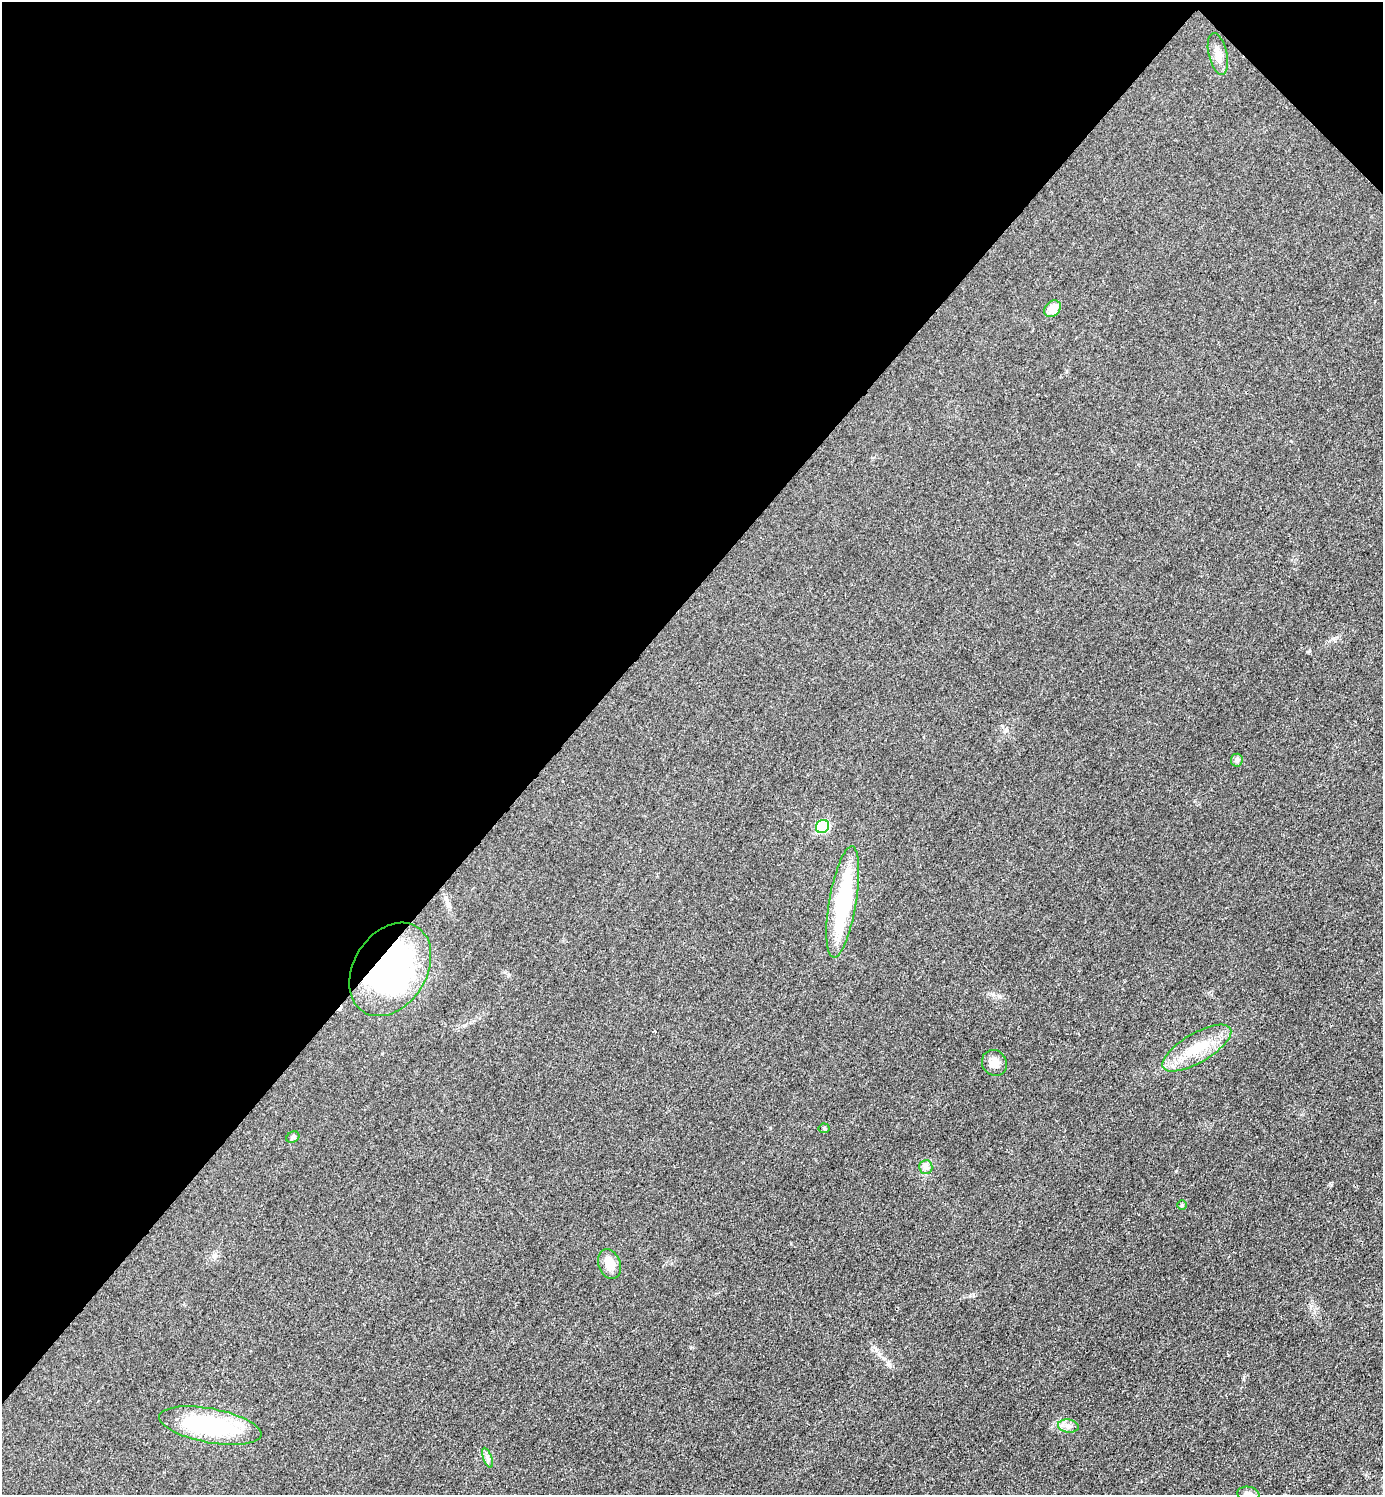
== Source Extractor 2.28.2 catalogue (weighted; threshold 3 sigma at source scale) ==
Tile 2 of 4 x 4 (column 2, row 1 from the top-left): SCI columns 1682-3062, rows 4482-5974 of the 5981 x 5980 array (HDU 1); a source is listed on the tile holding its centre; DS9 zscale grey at full resolution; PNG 1385 x 1497 px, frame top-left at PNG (2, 2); each listed source drawn as its Kron ellipse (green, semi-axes under 4 px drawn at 4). Shown black and unused: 42% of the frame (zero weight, under 3 of 4 exposures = <1% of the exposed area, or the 3 px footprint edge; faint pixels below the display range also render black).
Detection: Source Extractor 2.28.2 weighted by HDU 2 'WHT'; one run over the whole footprint, this tile lists its part. Background 0.0332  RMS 0.0048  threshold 0.0216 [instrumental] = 3 sigma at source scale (4.5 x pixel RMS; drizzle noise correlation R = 1.50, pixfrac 1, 0.05/0.05 arcsec/px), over >= 5 px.
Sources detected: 18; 1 cosmic-ray / hot-pixel residue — neither listed nor drawn; the other 17 listed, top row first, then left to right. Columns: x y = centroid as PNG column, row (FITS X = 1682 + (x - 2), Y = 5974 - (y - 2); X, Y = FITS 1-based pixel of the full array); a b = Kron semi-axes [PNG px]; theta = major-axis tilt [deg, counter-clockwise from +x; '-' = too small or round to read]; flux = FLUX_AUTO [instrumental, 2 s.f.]
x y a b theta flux
1218 54 21 9 -77 4.5
1053 309 9 7 47 7.2
1237 760 6 6 - 1.1
822 826 7 6 - 35
843 902 56 13 80 49
390 969 50 36 57 120
1197 1048 39 14 30 17
994 1063 13 12 - 4.3
824 1128 5 5 - 0.66
293 1137 7 5 28 0.88
926 1167 7 6 - 1.7
1182 1205 5 5 - 0.57
609 1264 15 11 -71 6.6
210 1426 52 17 -10 56
1068 1426 10 6 -8 2.2
487 1458 10 3 -69 1.2
1248 1494 11 7 -8 2.7
Overlapping masked pixels (flux is a lower limit): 1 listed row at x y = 390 969
Isophote crosses this tile's border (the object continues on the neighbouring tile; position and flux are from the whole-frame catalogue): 1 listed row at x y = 1248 1494
Unlisted compact peaks at least as high as the median listed source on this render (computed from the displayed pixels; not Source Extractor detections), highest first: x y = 1309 651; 1176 1171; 1331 1185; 993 995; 1291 441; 973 1294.